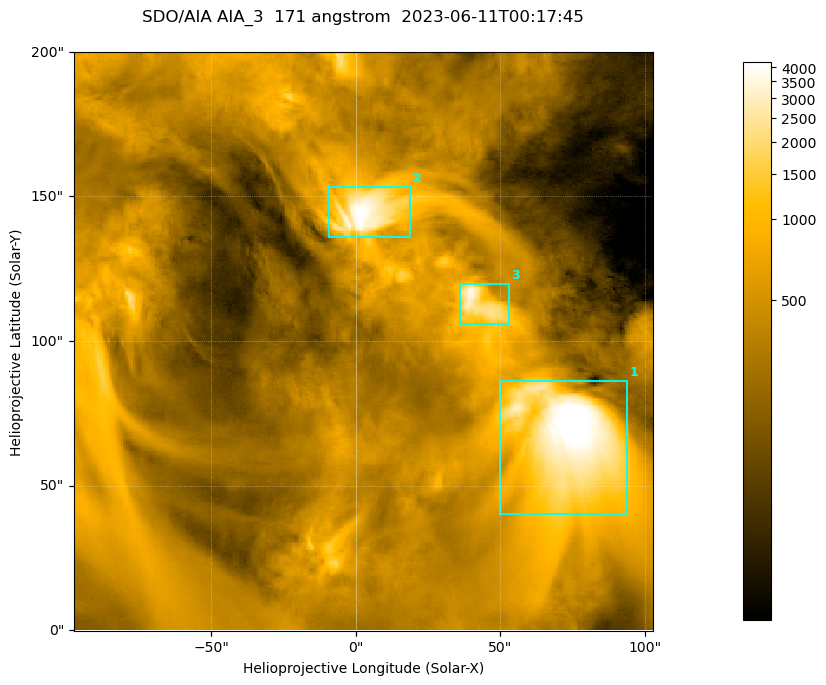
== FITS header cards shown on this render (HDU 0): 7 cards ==
TELESCOP= 'SDO/AIA '
INSTRUME= 'AIA_3   '
WAVELNTH=                  171
WAVEUNIT= 'angstrom'
DATE-OBS= '2023-06-11T00:17:45.351'
CTYPE1  = 'HPLN-TAN'
CTYPE2  = 'HPLT-TAN'

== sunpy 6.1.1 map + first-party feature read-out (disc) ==
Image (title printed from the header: SDO/AIA AIA_3  171 angstrom  2023-06-11T00:17:45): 334 x 334 px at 0.599 arcsec/px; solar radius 945 arcsec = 1577 px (partial field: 1.4% of the solar disc is inside the frame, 100% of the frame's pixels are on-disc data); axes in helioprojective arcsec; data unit not stated in the header (colour bar unlabelled)
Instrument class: DISC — disc imager (sunpy class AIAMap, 171 A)
Bright regions (active regions / flare kernels): reference = the on-disc median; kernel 3 px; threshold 5 sigma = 1088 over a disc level ~359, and >= 1.15x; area >= 111 px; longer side >= 4 px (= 2.4 arcsec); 3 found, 3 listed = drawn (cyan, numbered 1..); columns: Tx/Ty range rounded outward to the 2 arcsec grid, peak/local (2 s.f.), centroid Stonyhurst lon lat
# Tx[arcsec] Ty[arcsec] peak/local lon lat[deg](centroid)
1 50..94 40..86 15 +4 +4
2 -10..20 136..154 12 +0 +9
3 36..54 106..120 10 +3 +7